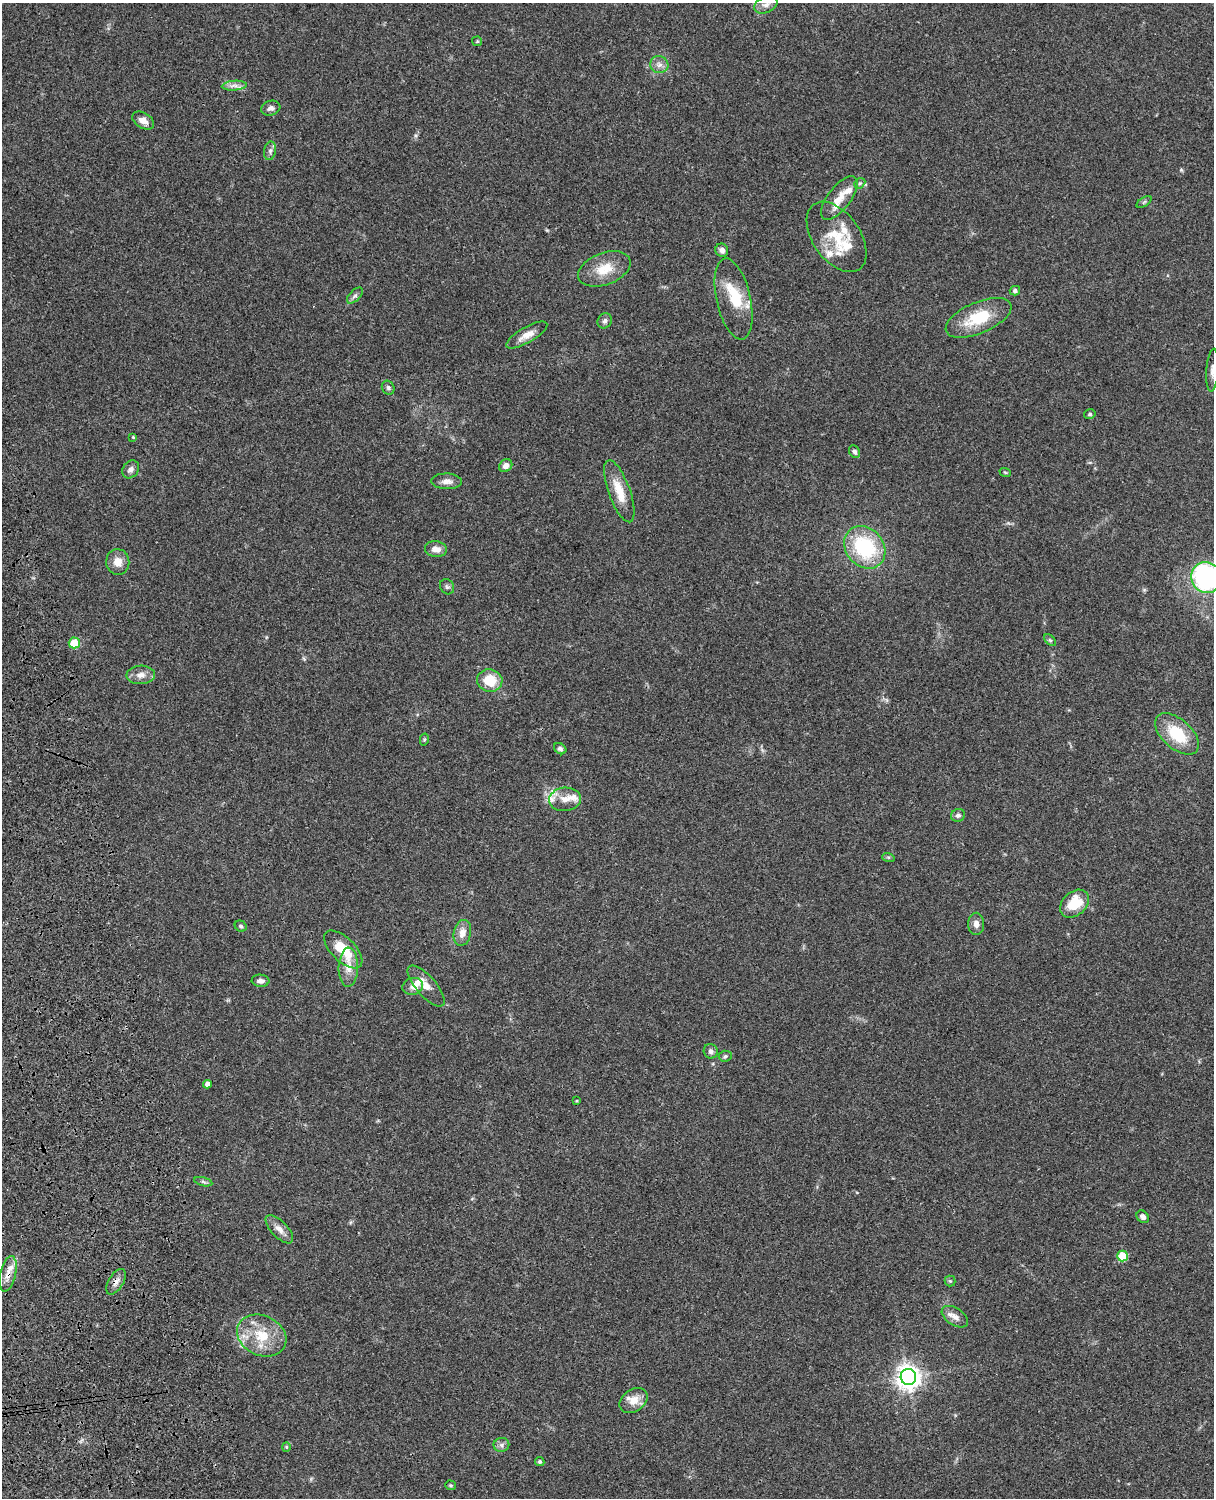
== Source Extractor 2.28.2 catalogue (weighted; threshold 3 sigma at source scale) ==
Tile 7 of 4 x 3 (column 3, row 2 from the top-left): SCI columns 2546-3757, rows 1773-3268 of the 5088 x 4927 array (HDU 1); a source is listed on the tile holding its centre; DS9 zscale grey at full resolution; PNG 1216 x 1500 px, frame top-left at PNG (2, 3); each listed source drawn as its Kron ellipse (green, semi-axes under 4 px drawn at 4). Shown black and unused: <1% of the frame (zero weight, under 3 of 4 exposures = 6% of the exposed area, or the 3 px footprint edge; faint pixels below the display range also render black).
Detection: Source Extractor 2.28.2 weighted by HDU 2 'WHT'; one run over the whole footprint, this tile lists its part. Background 0.0925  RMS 0.0062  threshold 0.0279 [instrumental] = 3 sigma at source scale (4.5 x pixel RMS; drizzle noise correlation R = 1.50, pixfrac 1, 0.05/0.05 arcsec/px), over >= 5 px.
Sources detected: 85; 1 inside a brighter object's white glare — neither listed nor drawn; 12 inside a brighter listed object's ellipse — not listed separately; the other 72 listed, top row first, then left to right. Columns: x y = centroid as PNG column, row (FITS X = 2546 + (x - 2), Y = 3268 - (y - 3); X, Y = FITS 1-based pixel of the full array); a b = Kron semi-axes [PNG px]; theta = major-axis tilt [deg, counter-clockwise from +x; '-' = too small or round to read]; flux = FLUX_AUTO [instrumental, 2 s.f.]
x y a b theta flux
766 5 12 8 24 3.8
477 41 5 5 - 0.75
659 65 9 8 - 3.2
234 86 12 5 4 3
271 108 10 7 17 2.4
143 121 12 7 -31 4.2
270 151 9 6 80 2
860 183 6 4 43 1.1
839 198 26 11 53 9.6
1144 202 8 3 32 0.94
836 237 39 23 -55 23
722 250 7 6 - 2.4
604 269 27 16 21 14
1015 291 5 4 - 1.8
355 296 10 5 46 1.7
734 299 41 17 -77 22
978 318 35 15 23 25
605 321 8 6 58 1.9
527 335 23 8 29 6.4
1213 370 21 6 86 3.5
388 388 7 6 - 1.3
1090 414 6 4 15 1
133 437 4 3 - 0.61
854 452 7 5 -64 1.8
506 466 7 6 - 3.6
131 469 10 7 50 2.6
1005 472 6 3 -19 0.68
447 481 15 8 -2 4
619 491 33 10 -70 13
865 547 23 18 -49 50
436 549 11 7 -7 4.5
118 562 13 11 -83 6.1
1206 578 15 15 - 110
447 587 8 6 -53 1.5
1050 640 7 4 -44 1
74 643 5 5 - 12
141 675 14 9 3 4.8
490 681 13 11 -11 15
1177 734 26 14 -42 25
424 740 6 4 78 0.72
560 749 6 5 - 1.8
565 799 16 11 5 6.9
958 815 7 6 - 1.8
888 857 6 4 -17 0.82
1074 904 16 11 42 18
976 924 11 8 -90 3.6
241 926 6 5 - 1.2
462 933 13 8 78 5.5
343 949 24 12 -44 18
348 967 19 9 88 7.5
260 981 9 6 -3 2.6
413 986 10 8 16 3.4
426 986 26 10 -49 7.2
711 1051 7 7 - 2
725 1056 6 5 - 1.2
208 1084 4 4 - 3.5
577 1101 3 3 - 0.58
203 1182 9 4 -14 1.2
1143 1217 7 5 -48 2.4
279 1229 18 8 -46 4.5
1122 1256 5 5 - 19
8 1274 18 8 77 5.7
950 1281 5 5 - 0.91
116 1282 14 7 59 3.5
955 1317 15 8 -33 4.1
262 1336 25 19 -25 21
908 1377 8 7 - 550
634 1401 15 11 36 7.8
501 1445 8 7 - 2.1
286 1447 4 4 - 0.65
540 1462 5 4 - 1.1
451 1485 5 5 - 0.86
Overlapping masked pixels (flux is a lower limit): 2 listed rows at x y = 8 1274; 116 1282
Isophote crosses this tile's border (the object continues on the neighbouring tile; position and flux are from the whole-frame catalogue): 3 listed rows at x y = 766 5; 1213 370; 1206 578